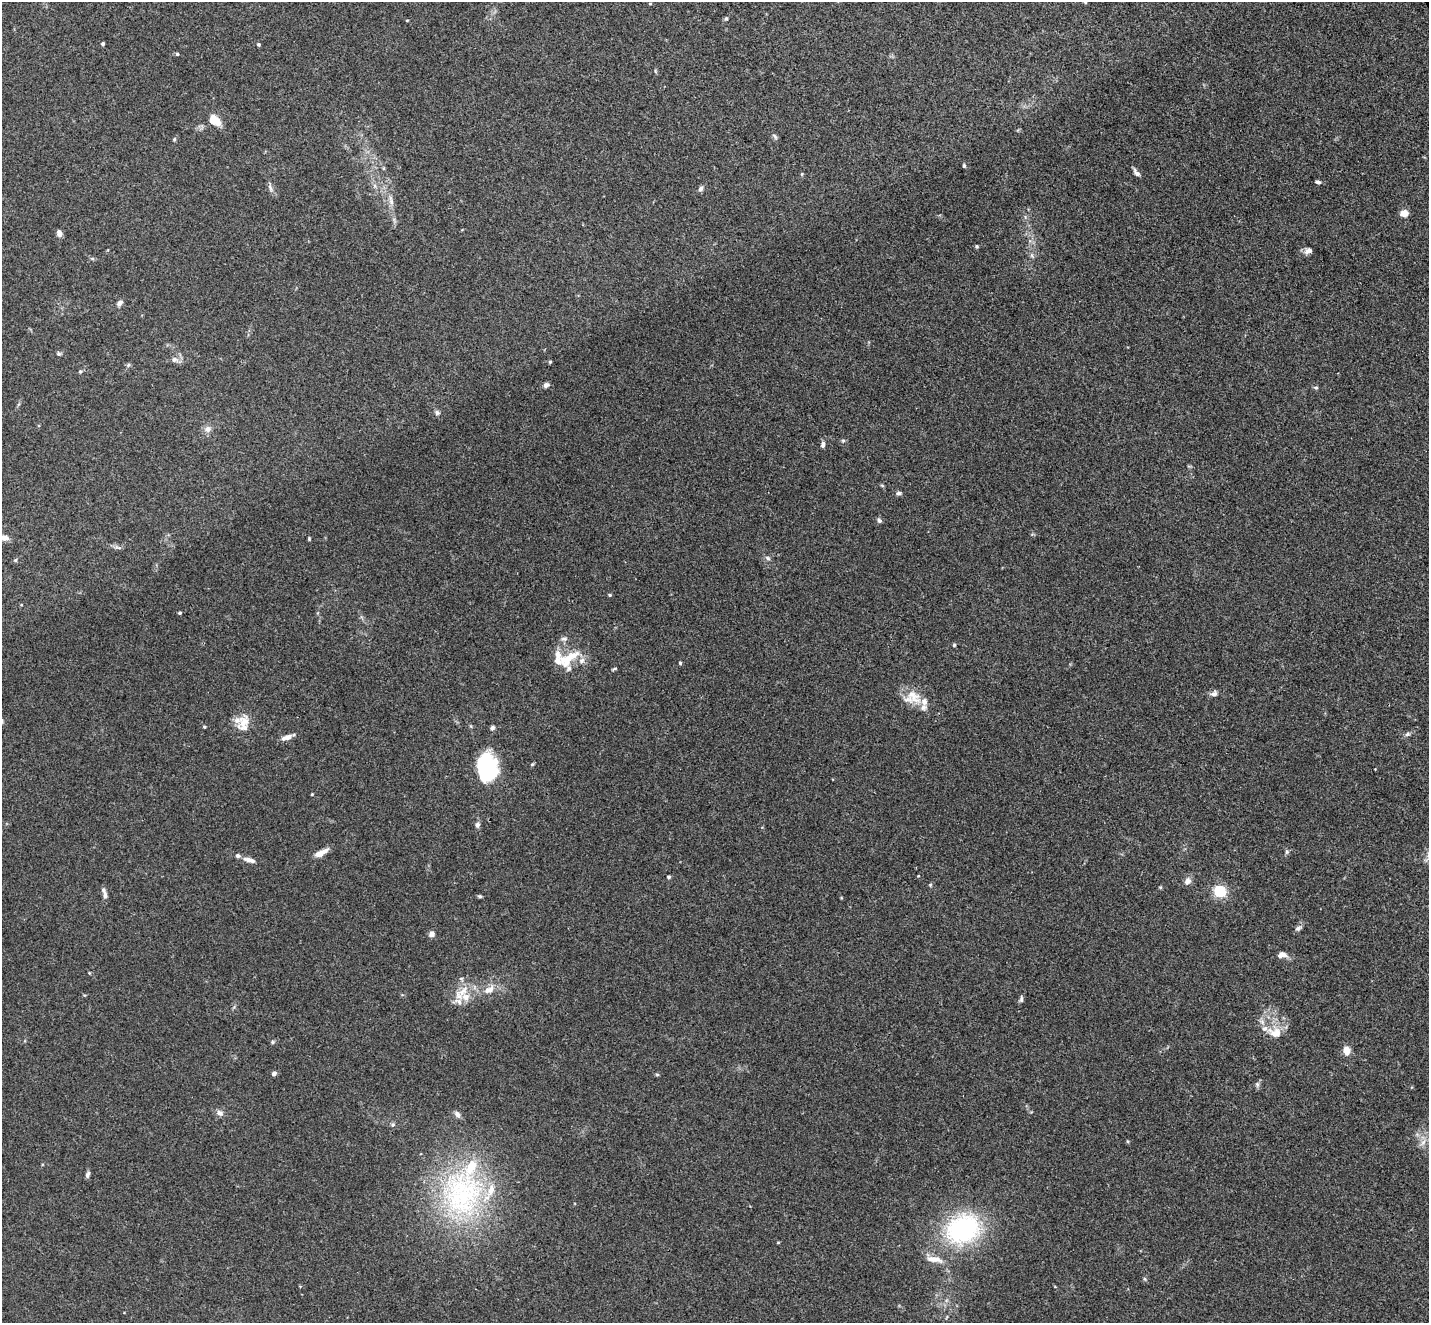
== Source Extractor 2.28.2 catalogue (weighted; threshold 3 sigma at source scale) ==
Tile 10 of 4 x 4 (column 2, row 3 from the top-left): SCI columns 1481-2907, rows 1504-2824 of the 5813 x 5784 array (HDU 1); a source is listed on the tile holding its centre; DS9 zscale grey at full resolution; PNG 1431 x 1325 px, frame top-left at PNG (2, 2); no overlay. Shown black and unused: <1% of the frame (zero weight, under 3 of 4 exposures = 5% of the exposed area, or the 3 px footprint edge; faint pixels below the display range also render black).
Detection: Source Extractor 2.28.2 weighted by HDU 2 'WHT'; one run over the whole footprint, this tile lists its part. Background 0.0385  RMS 0.0041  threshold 0.0186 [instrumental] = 3 sigma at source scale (4.5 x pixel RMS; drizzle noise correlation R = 1.50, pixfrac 1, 0.05/0.05 arcsec/px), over >= 5 px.
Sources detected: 106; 2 inside a brighter object's white glare — not listed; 12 inside a brighter listed object's ellipse — not listed separately; the other 92 listed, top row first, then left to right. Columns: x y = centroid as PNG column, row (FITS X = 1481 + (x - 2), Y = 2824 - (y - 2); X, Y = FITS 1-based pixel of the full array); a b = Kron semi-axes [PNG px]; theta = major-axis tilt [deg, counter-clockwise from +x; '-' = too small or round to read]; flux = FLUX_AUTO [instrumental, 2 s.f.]
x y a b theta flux
1085 2 5 3 - 0.42
650 4 5 3 - 0.33
726 18 5 5 - 0.56
407 20 4 2 - 0.29
103 44 4 3 - 0.75
258 44 4 4 - 0.68
177 54 4 4 - 0.65
214 120 15 10 -41 5.5
775 136 10 3 -50 0.72
174 139 5 4 - 0.54
964 165 5 4 - 0.53
1136 173 11 5 -49 1.4
1318 182 7 4 -14 0.8
270 186 15 4 -80 1.3
701 189 7 5 66 1.2
391 200 17 5 -79 2.5
1404 213 7 6 - 4.4
59 233 7 5 -67 2
977 246 4 4 - 0.59
1308 251 9 7 21 1.8
1032 255 7 4 -89 0.83
120 303 8 5 44 1.5
58 354 6 5 - 0.7
175 360 10 7 -21 1.8
550 362 4 4 - 0.49
128 365 6 4 47 0.62
80 371 5 4 - 0.5
546 385 7 6 - 1.3
1316 388 6 4 -16 0.59
437 413 7 6 - 0.98
207 429 10 8 40 2
843 440 6 4 0 0.55
823 444 7 5 82 1.2
899 493 7 5 13 0.95
879 520 7 5 -62 0.94
5 538 9 6 -7 2.1
309 539 4 3 - 0.42
119 548 8 3 -19 0.84
768 558 8 5 -28 0.9
15 560 5 4 - 0.51
610 595 4 3 - 0.53
180 613 3 3 - 0.6
564 639 9 6 7 1.2
954 645 4 4 - 0.5
568 658 35 14 33 10
680 663 4 4 - 0.53
614 669 7 3 30 0.49
1214 694 8 6 13 1.6
913 697 24 19 -1 8
244 723 24 14 60 6.7
204 727 4 3 - 0.44
492 728 7 5 45 0.89
1407 734 7 4 45 0.81
286 737 15 6 19 2.3
532 764 5 4 - 0.48
488 776 30 15 37 13
312 794 3 3 - 0.38
477 825 7 6 - 1.2
1287 852 7 5 89 0.78
319 854 18 6 27 3.6
1428 854 9 4 81 1.4
249 860 16 6 -16 2.3
918 876 4 3 - 0.29
669 877 5 4 - 0.64
1188 881 9 7 35 2
930 885 5 4 - 0.47
1160 887 5 3 - 0.42
1219 891 12 11 - 13
105 895 11 6 -80 1.6
480 896 5 4 - 0.64
1298 928 9 6 36 1.2
432 934 5 5 - 2.2
1282 955 11 7 7 2.1
489 990 15 9 33 3.9
463 991 20 10 43 6
1021 999 9 4 84 0.89
1275 1033 18 13 -12 6
272 1042 6 4 -90 0.51
1346 1050 7 6 - 4.9
274 1073 6 5 - 1
657 1074 6 4 -1 0.47
1257 1084 8 5 84 0.93
219 1113 9 7 -29 1.7
457 1114 9 6 -53 1.5
393 1125 6 6 - 0.83
1423 1142 10 6 54 2
88 1175 8 5 71 1.2
462 1194 68 55 -87 80
963 1229 43 34 25 51
778 1243 5 3 - 0.32
935 1259 24 8 -7 4.1
1145 1279 6 4 -70 0.51
Isophote crosses this tile's border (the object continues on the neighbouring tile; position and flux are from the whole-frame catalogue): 2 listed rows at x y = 1085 2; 1428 854